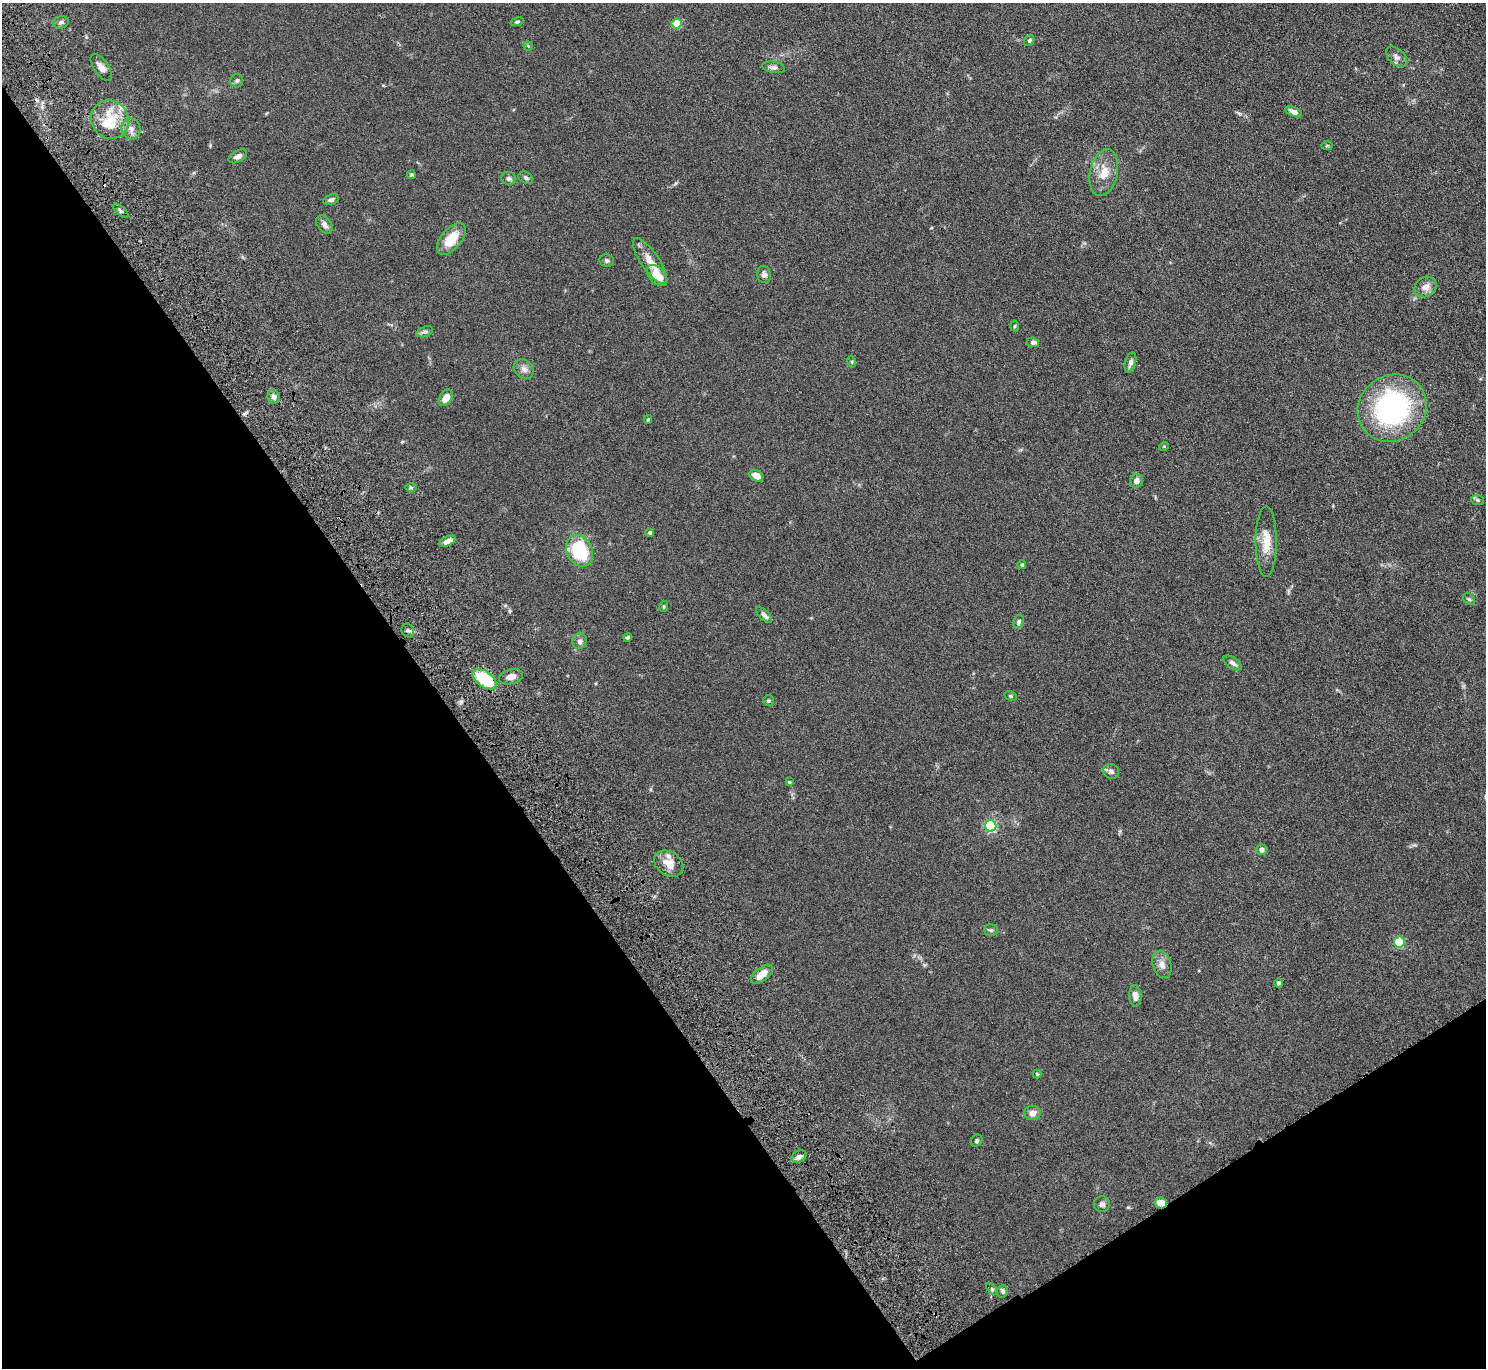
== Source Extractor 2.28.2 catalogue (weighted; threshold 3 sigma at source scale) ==
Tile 14 of 4 x 4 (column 2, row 4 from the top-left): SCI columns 1536-3019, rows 193-1558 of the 6037 x 5985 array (HDU 1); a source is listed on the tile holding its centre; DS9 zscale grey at full resolution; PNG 1488 x 1370 px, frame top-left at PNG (2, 3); each listed source drawn as its Kron ellipse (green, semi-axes under 4 px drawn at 4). Shown black and unused: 34% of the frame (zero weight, under 4 of 8 exposures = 3% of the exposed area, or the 3 px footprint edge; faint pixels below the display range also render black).
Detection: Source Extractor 2.28.2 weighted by HDU 2 'WHT'; one run over the whole footprint, this tile lists its part. Background 0.0883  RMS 0.0051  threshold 0.021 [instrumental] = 3 sigma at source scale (4.09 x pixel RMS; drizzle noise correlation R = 1.36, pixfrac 0.8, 0.05/0.05 arcsec/px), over >= 5 px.
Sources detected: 85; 2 cosmic-ray / hot-pixel residue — neither listed nor drawn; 5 inside a brighter listed object's ellipse — not listed separately; the other 78 listed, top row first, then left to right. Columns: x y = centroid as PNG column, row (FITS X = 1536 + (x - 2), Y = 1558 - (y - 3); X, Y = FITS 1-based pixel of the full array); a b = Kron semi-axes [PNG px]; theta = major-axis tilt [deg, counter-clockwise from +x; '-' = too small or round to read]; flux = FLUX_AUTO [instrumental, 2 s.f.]
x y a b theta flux
61 22 8 6 12 1.4
517 22 7 4 13 0.72
677 23 5 5 - 16
1029 41 6 5 - 0.81
528 46 4 4 - 0.47
1397 57 12 8 -43 2
101 67 16 7 -56 3
774 67 11 5 -7 1.6
237 81 7 6 - 0.86
1294 112 9 4 -22 2.3
110 120 19 18 - 13
131 129 10 9 - 2.8
1327 146 6 4 2 0.48
238 156 10 5 28 1.9
1104 172 24 13 77 7.9
411 175 4 4 - 0.65
509 178 7 6 - 1.5
526 178 8 5 -30 1.1
331 200 8 5 20 1.3
120 211 10 3 -40 0.91
324 224 10 7 -53 2
451 239 19 10 50 10
607 261 7 6 - 0.93
650 261 27 9 -56 7
657 275 12 8 -47 7.6
764 275 9 7 -72 1.6
1426 287 11 10 - 3.5
1015 326 5 3 - 0.47
425 332 8 5 18 1.1
1033 342 6 5 - 1.6
852 362 6 3 -72 0.47
1130 362 10 5 75 1.8
524 369 11 9 -39 2.5
274 397 7 6 - 2.1
446 398 9 6 57 4.2
1392 408 36 32 38 79
648 419 4 3 - 0.61
1164 446 5 3 - 0.34
756 476 7 5 -26 4.7
1136 481 7 6 - 2.2
411 488 6 4 -1 0.62
1477 500 6 5 - 0.69
650 532 4 4 - 0.97
447 541 9 4 26 2.7
1266 541 35 10 -90 8.4
580 551 16 12 -64 27
1022 565 4 4 - 0.8
1469 599 6 5 - 0.77
664 606 5 3 - 0.51
764 615 10 4 -43 1.8
1018 622 7 5 70 1
408 631 7 6 - 1.1
628 637 4 4 - 0.72
580 641 8 7 - 1.6
1233 663 10 5 -34 1.7
511 677 12 7 13 3.1
484 679 14 7 -36 30
1010 696 6 4 -27 0.66
768 701 5 5 - 0.68
1111 771 8 7 - 1.4
789 782 4 3 - 0.61
991 826 5 5 - 59
1261 850 5 5 - 2
669 864 16 12 -34 5.8
991 930 7 5 2 1
1399 942 5 5 - 23
1162 964 14 9 -74 3
762 974 13 6 38 5.8
1278 983 4 4 - 1.1
1135 996 10 6 -86 2.6
1037 1074 4 4 - 0.51
1032 1113 8 7 - 2.8
976 1141 6 5 - 0.88
799 1156 7 5 26 1.6
1161 1203 6 5 - 5.2
1102 1204 8 8 - 1.5
992 1289 7 4 -46 0.75
1003 1291 6 5 - 0.88
Overlapping masked pixels (flux is a lower limit): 1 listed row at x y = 1161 1203